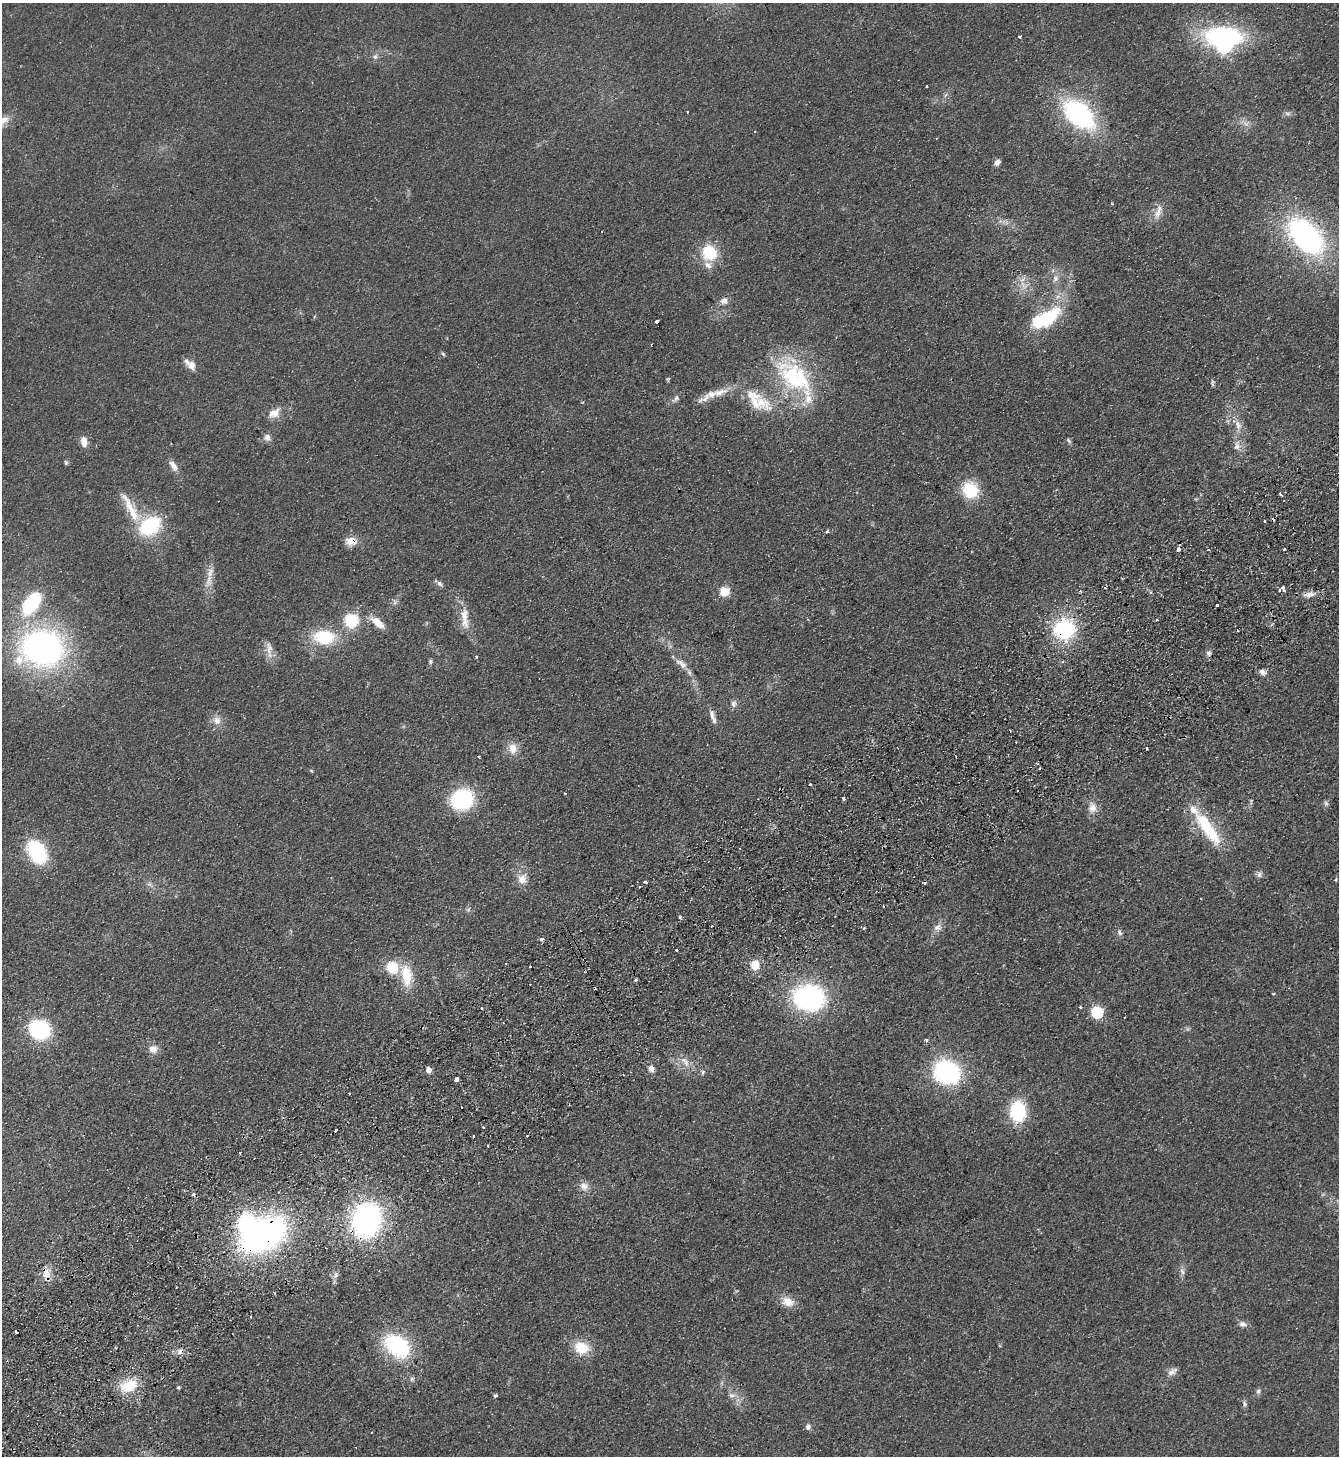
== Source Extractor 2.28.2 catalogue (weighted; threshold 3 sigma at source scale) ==
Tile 7 of 4 x 4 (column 3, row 2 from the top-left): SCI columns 3003-4339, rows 2958-4411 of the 5869 x 5915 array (HDU 1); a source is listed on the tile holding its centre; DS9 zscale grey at full resolution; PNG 1341 x 1458 px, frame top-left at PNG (2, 3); no overlay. Shown black and unused: <1% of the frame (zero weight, under 2 of 3 exposures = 3% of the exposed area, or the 3 px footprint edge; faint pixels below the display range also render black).
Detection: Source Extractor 2.28.2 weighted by HDU 2 'WHT'; one run over the whole footprint, this tile lists its part. Background 0.0921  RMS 0.011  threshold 0.0475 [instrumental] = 3 sigma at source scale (4.5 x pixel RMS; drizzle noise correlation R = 1.50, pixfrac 1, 0.05/0.05 arcsec/px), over >= 5 px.
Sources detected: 167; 1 too faint to see at this stretch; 2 inside a brighter object's white glare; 22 cosmic-ray / hot-pixel residue — not listed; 12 inside a brighter listed object's ellipse — not listed separately; the other 130 listed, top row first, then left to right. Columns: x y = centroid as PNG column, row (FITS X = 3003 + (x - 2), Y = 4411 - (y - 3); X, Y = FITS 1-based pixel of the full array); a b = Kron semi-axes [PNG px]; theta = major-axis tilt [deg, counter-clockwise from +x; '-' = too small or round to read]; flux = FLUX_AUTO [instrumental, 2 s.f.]
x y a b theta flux
1223 36 35 17 -3 170
1019 37 3 3 - 2.7
375 56 8 8 - 3.8
687 112 2 2 - 0.99
1288 113 9 4 -9 2.5
1079 114 32 18 -42 170
3 120 16 9 31 11
755 131 3 2 - 0.76
997 162 7 5 48 5.1
1158 212 23 8 72 9.8
1306 236 32 19 -45 270
709 252 14 13 - 45
1055 278 11 8 69 6.2
1023 285 15 6 -59 8
724 301 10 9 - 6.2
1045 319 40 16 29 67
657 321 3 3 - 17
443 354 6 5 - 1.6
192 365 13 10 -64 7.8
793 377 54 32 -54 110
667 380 6 4 -46 1.2
1212 383 7 5 -90 2
719 393 27 9 18 16
676 398 13 6 49 4
754 399 50 22 -44 39
274 413 17 11 34 11
1238 425 14 7 -58 7.9
267 437 10 8 -59 5.2
1069 440 8 4 -50 1.9
84 441 11 7 -82 9.3
1236 447 8 7 - 4.8
66 462 7 5 -88 1.7
173 466 14 7 -56 7.7
970 490 20 18 -41 36
1280 494 5 3 - 1.8
133 515 25 15 -59 26
1265 521 3 2 - 1.6
150 526 23 16 37 72
827 531 4 4 - 2.8
351 541 15 11 -1 12
1178 549 4 3 - 8.5
1284 549 3 3 - 2.8
209 580 23 8 76 12
439 583 9 6 -46 3.2
1283 589 7 3 -69 3.6
1279 590 4 3 - 2.1
724 591 9 8 - 19
1310 594 13 7 8 7.2
31 603 40 20 54 70
1217 605 3 3 - 2.2
465 618 34 10 -86 18
351 620 11 11 - 45
377 622 16 7 -40 17
1064 629 21 20 - 90
324 637 23 16 -4 50
42 648 43 36 -7 320
269 649 27 8 -84 9.4
1208 653 7 7 - 2.8
476 657 3 3 - 1.9
430 662 6 5 - 1.9
681 664 20 8 -39 8.8
1263 672 11 6 -32 4.4
733 704 9 8 - 3.9
712 715 17 6 -74 5.7
217 720 12 11 - 8.5
513 748 16 11 -77 12
1147 748 3 3 - 12
479 757 3 3 - 2.2
311 770 5 3 - 1
565 793 2 2 - 0.88
462 799 21 18 26 88
844 799 3 3 - 7.3
1326 803 7 5 -56 2.4
1092 808 15 12 88 9.8
1207 828 51 14 -55 59
37 852 17 11 -55 120
1259 874 8 6 89 3.3
522 879 15 12 78 12
645 882 3 3 - 5.3
149 884 7 6 - 2.9
639 886 3 3 - 1.9
468 910 7 5 55 2.2
680 917 4 4 - 1.8
712 926 3 2 - 1
938 927 11 9 22 6.1
864 928 3 3 - 1.9
1119 933 9 6 -54 2.9
541 939 3 3 - 8.3
676 950 3 3 - 2.6
755 965 11 9 -76 16
530 966 3 3 - 2.5
392 967 11 10 - 32
406 975 26 13 -83 32
635 980 3 3 - 2
1273 994 4 3 - 0.76
809 998 25 20 -7 200
1080 1007 3 3 - 1
482 1008 3 3 - 1.2
1097 1012 6 5 - 140
39 1029 14 12 -26 140
926 1041 5 4 - 2
153 1049 12 11 - 8
685 1062 18 8 -54 9.1
651 1069 8 6 -49 5.1
429 1070 4 4 - 13
703 1072 6 5 - 1.9
947 1072 19 16 -25 180
456 1079 4 3 - 30
1018 1112 15 11 -89 86
488 1146 2 2 - 1.2
240 1153 3 3 - 1.1
584 1186 12 11 - 7.6
367 1220 28 22 77 250
263 1234 36 23 29 400
1182 1271 10 5 -63 3.3
46 1273 13 9 -75 10
336 1275 9 6 51 3.3
788 1302 17 12 -25 13
1242 1324 11 8 -15 4.4
397 1346 22 15 -38 120
582 1348 18 15 -18 25
1171 1372 12 8 34 6.1
129 1386 21 14 19 31
178 1387 4 4 - 1.5
1258 1391 8 6 70 2.7
732 1395 10 6 0 4.4
495 1396 5 4 - 1.6
1245 1404 9 5 -67 2.5
808 1427 9 7 74 3.5
371 1432 3 2 - 0.95
Overlapping masked pixels (flux is a lower limit): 5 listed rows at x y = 351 541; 1064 629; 367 1220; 263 1234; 46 1273
Isophote crosses this tile's border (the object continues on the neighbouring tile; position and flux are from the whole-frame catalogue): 1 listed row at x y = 3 120